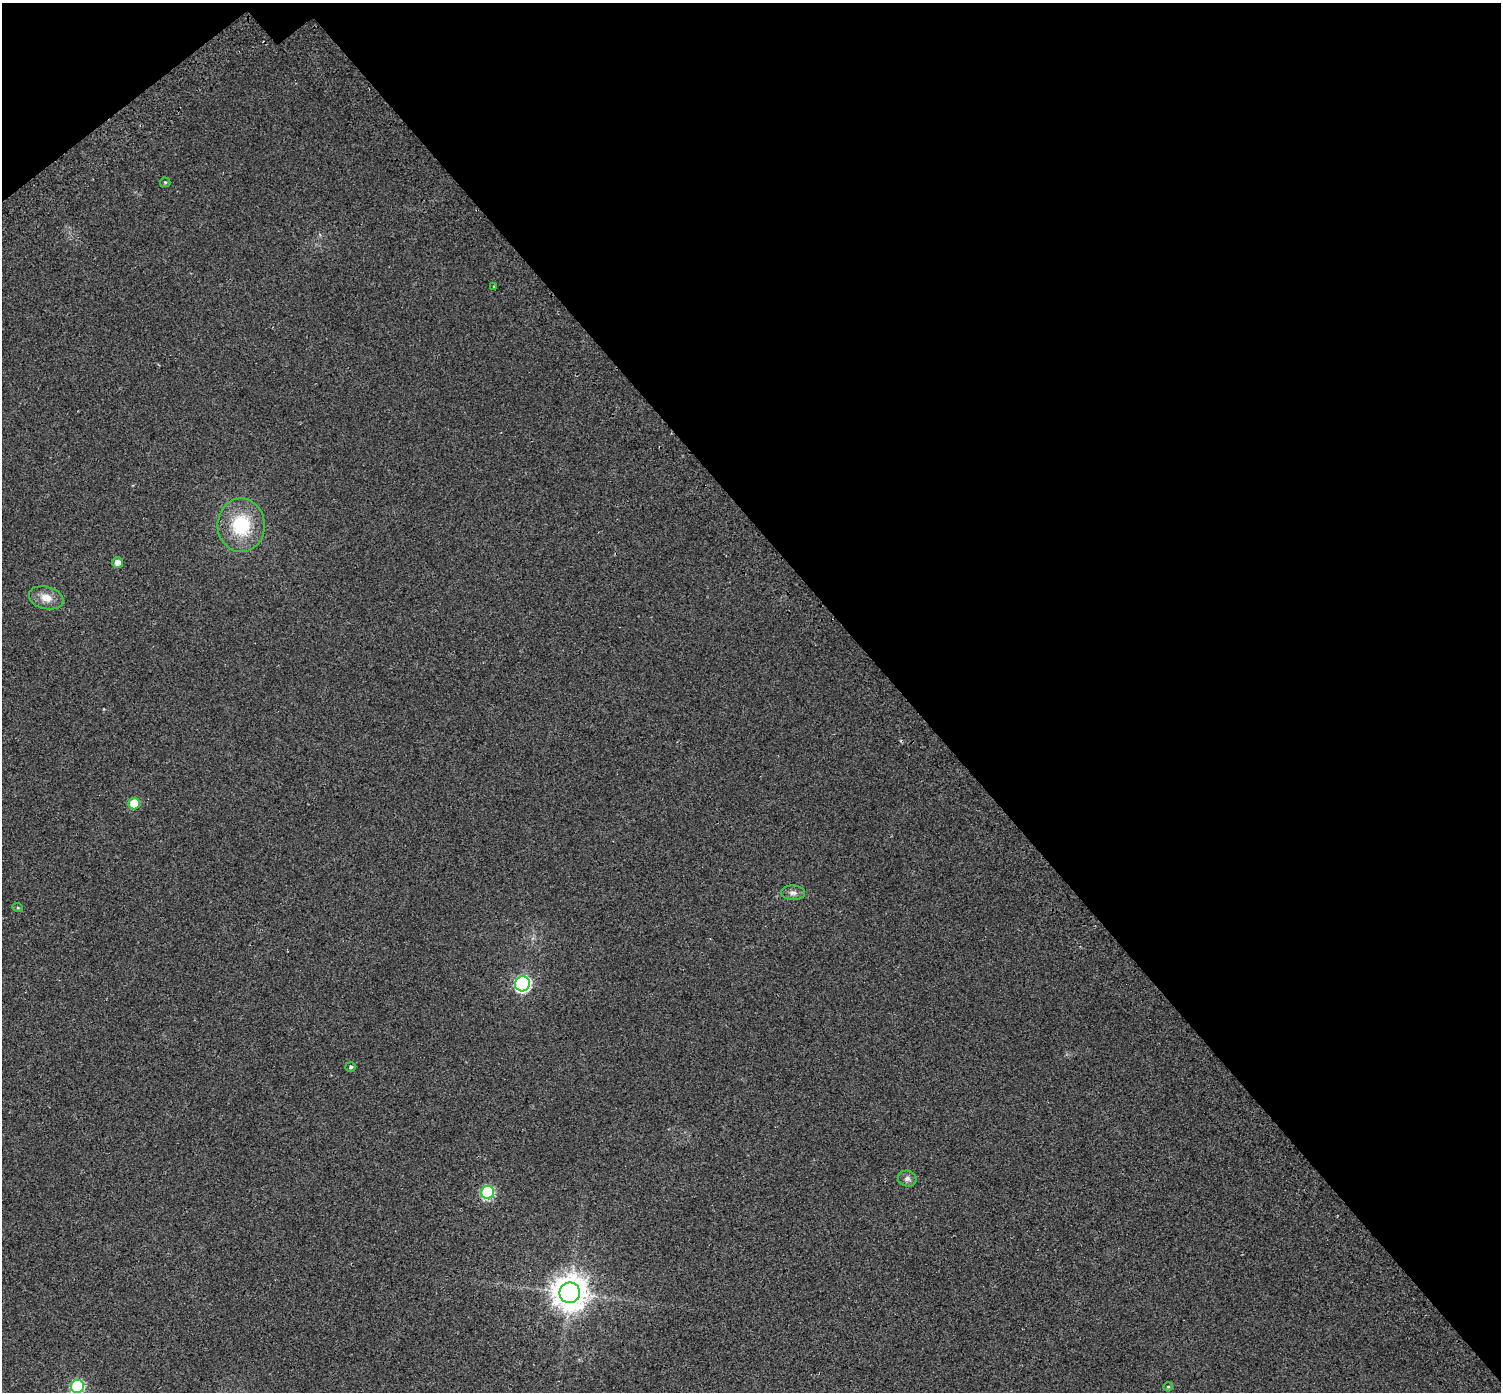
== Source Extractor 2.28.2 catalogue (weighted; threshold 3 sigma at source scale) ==
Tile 3 of 4 x 4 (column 3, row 1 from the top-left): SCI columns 3067-4565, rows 4461-5850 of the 6126 x 6079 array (HDU 1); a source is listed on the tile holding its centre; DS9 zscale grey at full resolution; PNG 1503 x 1394 px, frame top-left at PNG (2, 3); each listed source drawn as its Kron ellipse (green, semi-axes under 4 px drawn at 4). Shown black and unused: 41% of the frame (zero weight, under 2 of 3 exposures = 4% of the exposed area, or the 3 px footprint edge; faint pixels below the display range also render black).
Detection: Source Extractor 2.28.2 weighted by HDU 2 'WHT'; one run over the whole footprint, this tile lists its part. Background 0.0555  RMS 0.011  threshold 0.0511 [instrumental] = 3 sigma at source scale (4.5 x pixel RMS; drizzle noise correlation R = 1.50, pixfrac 1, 0.0396/0.0396 arcsec/px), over >= 5 px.
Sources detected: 16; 1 cosmic-ray / hot-pixel residue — neither listed nor drawn; the other 15 listed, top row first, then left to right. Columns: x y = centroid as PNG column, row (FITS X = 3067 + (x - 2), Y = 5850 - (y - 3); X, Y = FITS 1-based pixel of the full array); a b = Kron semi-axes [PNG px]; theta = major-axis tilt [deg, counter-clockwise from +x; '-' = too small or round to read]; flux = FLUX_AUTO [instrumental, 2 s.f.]
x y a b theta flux
165 182 5 5 - 1.4
494 286 3 2 - 1.5
241 525 27 23 90 60
117 562 5 5 - 6.8
46 598 17 11 -15 13
134 804 6 5 - 28
793 893 12 7 -2 5
18 908 5 3 - 1.1
523 984 7 7 - 220
351 1067 5 5 - 1.8
907 1179 9 8 - 4.5
487 1192 6 6 - 110
570 1293 10 10 - 2100
77 1386 6 6 - 120
1168 1387 5 4 - 1.4
Isophote crosses this tile's border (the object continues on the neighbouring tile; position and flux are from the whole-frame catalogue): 1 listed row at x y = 77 1386